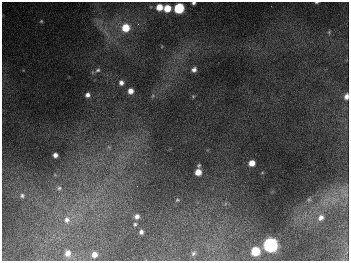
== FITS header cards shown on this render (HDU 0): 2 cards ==
NAXIS1  =                  347
NAXIS2  =                  259

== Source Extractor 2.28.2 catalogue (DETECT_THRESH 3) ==
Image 347 x 259 px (HDU 0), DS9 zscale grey, 1 PNG px = 1 image px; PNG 351 x 263 px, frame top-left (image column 1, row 259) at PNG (2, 2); no overlay
Background 672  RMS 50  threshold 150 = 3 sigma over >= 5 px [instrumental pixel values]
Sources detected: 39; all 39 listed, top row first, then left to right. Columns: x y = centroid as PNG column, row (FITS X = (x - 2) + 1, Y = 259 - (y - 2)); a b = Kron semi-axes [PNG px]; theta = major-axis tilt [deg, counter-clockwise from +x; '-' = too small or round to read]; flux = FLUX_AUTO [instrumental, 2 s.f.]
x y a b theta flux
316 2 5 2 - 3.6e+03
193 3 4 3 - 6.2e+03
159 7 6 6 - 4.3e+04
167 8 6 5 - 6.5e+04
179 8 6 6 - 2.6e+05
41 21 5 4 - 3.9e+03
138 24 4 4 - 4.2e+03
126 28 7 7 - 8.2e+04
329 32 6 4 46 4.5e+03
98 70 7 5 17 7.4e+03
194 70 6 5 - 1.3e+04
121 83 6 6 - 1.3e+04
131 91 6 5 - 2.3e+04
87 95 5 5 - 1.3e+04
153 96 6 4 -18 4.2e+03
193 96 5 3 - 3.1e+03
346 96 6 5 - 1.6e+04
109 147 6 5 - 7.0e+03
55 155 4 4 - 1.5e+04
252 163 5 5 - 3.4e+04
199 166 5 4 - 4.7e+03
198 172 5 5 - 3.8e+04
55 175 6 4 -19 3.9e+03
137 186 2 2 - 1.5e+03
59 188 9 7 14 1.4e+04
343 191 12 5 -23 1.6e+04
22 195 7 6 - 9.0e+03
309 199 6 4 0 4.5e+03
177 200 5 4 - 3.8e+03
137 216 6 5 - 1.4e+04
321 218 8 6 49 1.6e+04
67 220 11 9 80 2.7e+04
135 224 4 4 - 4.8e+03
141 232 4 4 - 9.5e+03
270 245 7 7 - 1.1e+06
255 251 6 6 - 1.2e+05
68 253 6 6 - 2.1e+04
193 253 7 5 47 7.0e+03
94 254 5 5 - 2.0e+04
At the frame edge (FLAGS 8, measured only in part): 3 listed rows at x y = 316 2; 193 3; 346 96